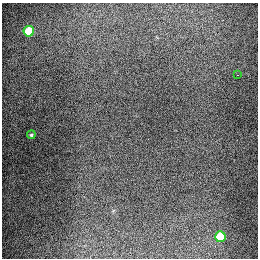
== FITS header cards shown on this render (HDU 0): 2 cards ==
NAXIS1  =                  256
NAXIS2  =                  256

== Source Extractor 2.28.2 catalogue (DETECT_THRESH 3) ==
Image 256 x 256 px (HDU 0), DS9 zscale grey, 1 PNG px = 1 image px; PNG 260 x 260 px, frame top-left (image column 1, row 256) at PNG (2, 3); each listed source drawn as its Kron ellipse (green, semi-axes under 4 px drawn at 4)
Background 1300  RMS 27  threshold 81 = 3 sigma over >= 5 px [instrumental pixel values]
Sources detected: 4; all 4 listed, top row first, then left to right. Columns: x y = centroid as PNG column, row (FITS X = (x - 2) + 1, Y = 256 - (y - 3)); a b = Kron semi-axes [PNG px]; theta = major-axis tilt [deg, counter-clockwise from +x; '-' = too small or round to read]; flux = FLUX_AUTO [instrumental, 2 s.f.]
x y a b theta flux
29 31 5 5 - 93000
238 75 3 2 - 4000
31 135 4 4 - 2600
220 237 5 5 - 68000